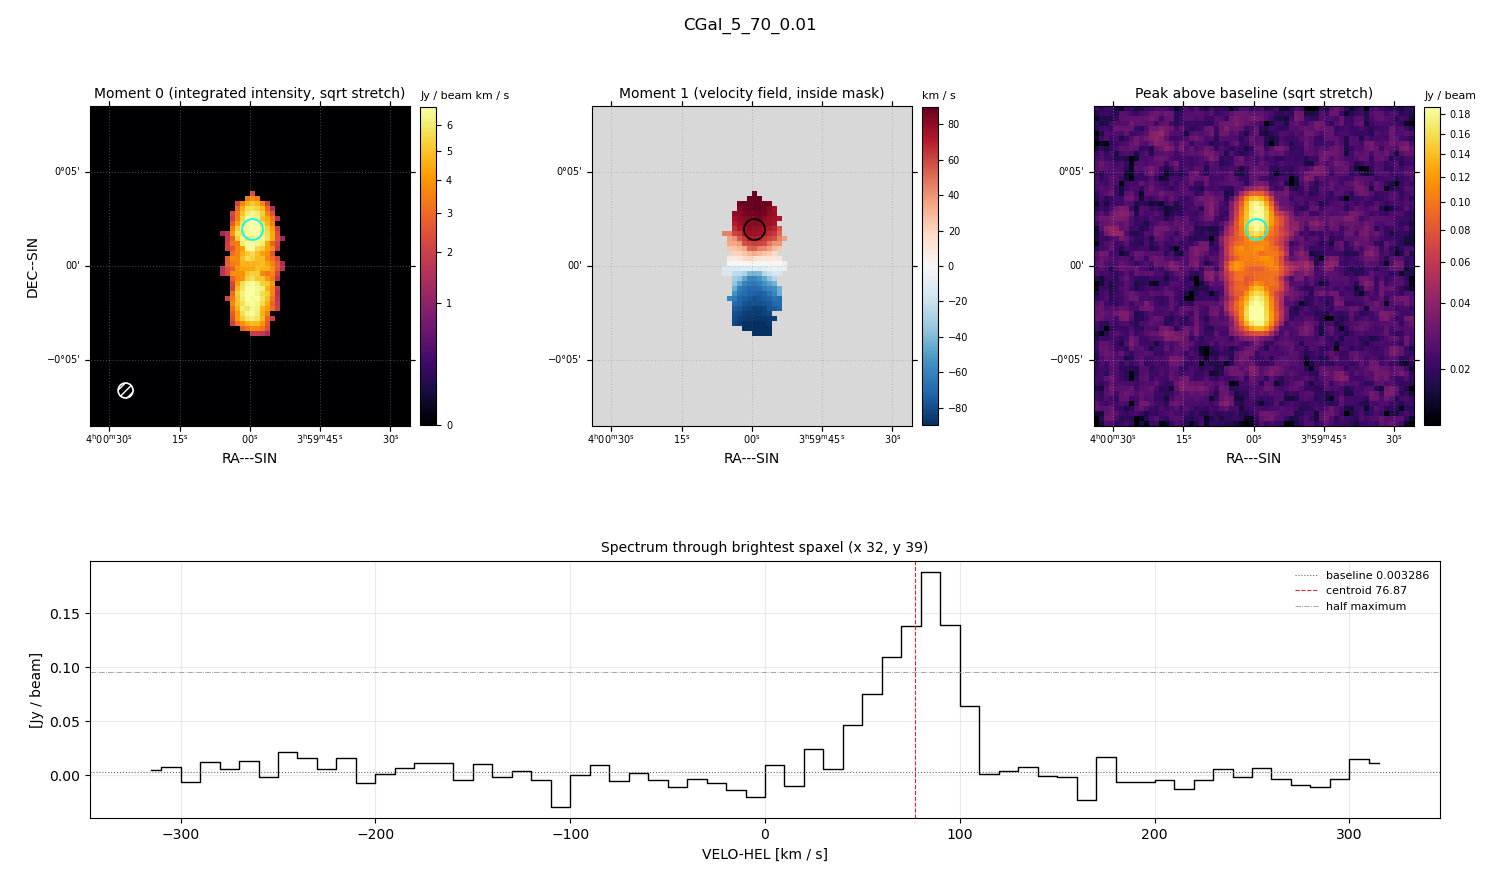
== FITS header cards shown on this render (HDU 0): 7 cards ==
OBJECT  = 'CGal_5_70_0.01'
BUNIT   = 'JY/BEAM '           /
CTYPE1  = 'RA---SIN'           /
CTYPE2  = 'DEC--SIN'           /
CTYPE3  = 'VELO-HEL'           /
NAXIS3  =                   64 / length of data axis 3
CUNIT3  = 'km/s    '           /

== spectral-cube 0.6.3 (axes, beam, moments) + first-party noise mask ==
SpectralCube HDU 0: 64 channels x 64 x 64 spaxels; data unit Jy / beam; figure title: CGal_5_70_0.01
Units: BUNIT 'JY/BEAM' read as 'Jy/beam' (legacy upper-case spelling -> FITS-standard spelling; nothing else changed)
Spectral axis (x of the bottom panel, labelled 'VELO-HEL [km / s]'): -315 .. 315 km / s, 64 channels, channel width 10 km / s
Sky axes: RA---SIN/DEC--SIN; field 17.1' x 17.1' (16 arcsec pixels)
Beam (drawn as the hatched ellipse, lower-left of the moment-0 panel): BMAJ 48 arcsec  BMIN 48 arcsec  BPA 0 deg
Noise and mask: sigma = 1.0e-02 Jy / beam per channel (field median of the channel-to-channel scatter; agrees with the line-free scatter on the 3831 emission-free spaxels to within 1%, no correlation factor applied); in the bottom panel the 57 channels outside the line scatter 0.011 Jy / beam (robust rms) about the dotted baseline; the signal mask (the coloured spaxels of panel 2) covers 6% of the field
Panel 1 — Moment 0 (line voxels x channel width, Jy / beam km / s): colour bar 0 .. 6.75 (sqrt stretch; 0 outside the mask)
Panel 2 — Moment 1 (intensity-weighted velocity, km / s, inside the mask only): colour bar -90 .. 90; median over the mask -1
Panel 3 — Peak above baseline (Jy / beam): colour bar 0.0146 .. 0.188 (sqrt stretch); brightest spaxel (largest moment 0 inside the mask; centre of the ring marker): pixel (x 32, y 39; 0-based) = FK5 04h00m00s +00d02m00s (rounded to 2 s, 20 arcsec steps: no finer than the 16 arcsec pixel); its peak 0.185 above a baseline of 0.003286
Panel 4 — spectrum at that spaxel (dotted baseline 0.003286 Jy / beam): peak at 85 km / s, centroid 76.87 km / s (red dashed line; intensity-weighted over the run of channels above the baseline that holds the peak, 20 .. 110 km / s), W50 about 40 km / s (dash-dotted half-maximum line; edge to edge of the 4 channels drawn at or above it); detected line 40 .. 110 km / s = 7 of 64 channels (11%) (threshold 4 sigma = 0.04 Jy / beam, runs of >= 3 channels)